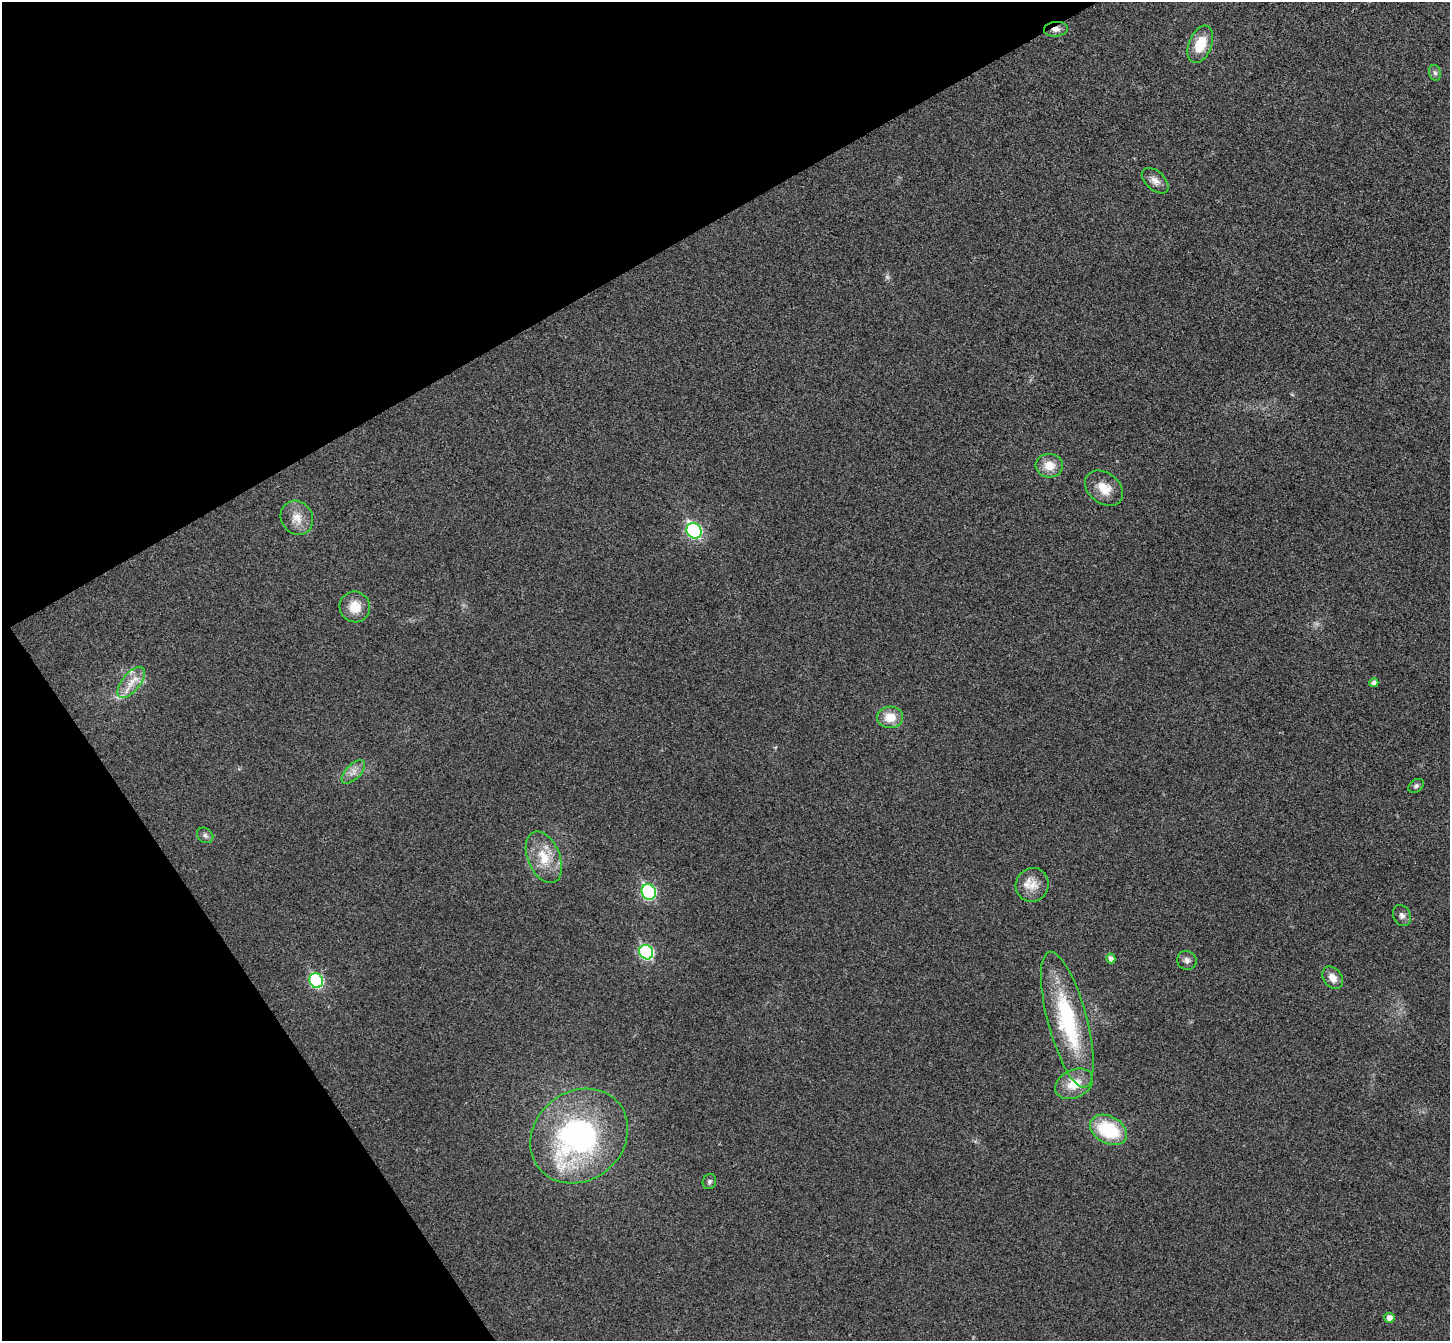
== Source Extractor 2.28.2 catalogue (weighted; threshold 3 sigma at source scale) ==
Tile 5 of 4 x 4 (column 1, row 2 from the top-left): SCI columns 51-1498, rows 2871-4209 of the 5898 x 5875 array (HDU 1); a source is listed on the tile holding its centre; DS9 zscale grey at full resolution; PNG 1452 x 1343 px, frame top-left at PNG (2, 2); each listed source drawn as its Kron ellipse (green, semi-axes under 4 px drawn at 4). Shown black and unused: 27% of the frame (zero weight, under 3 of 4 exposures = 6% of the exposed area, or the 3 px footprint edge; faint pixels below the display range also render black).
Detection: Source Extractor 2.28.2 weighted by HDU 2 'WHT'; one run over the whole footprint, this tile lists its part. Background 0.0533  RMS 0.0066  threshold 0.0295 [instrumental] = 3 sigma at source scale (4.5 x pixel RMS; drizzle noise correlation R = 1.50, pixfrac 1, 0.05/0.05 arcsec/px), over >= 5 px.
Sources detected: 33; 1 too faint to see at this stretch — neither listed nor drawn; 2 inside a brighter listed object's ellipse — not listed separately; the other 30 listed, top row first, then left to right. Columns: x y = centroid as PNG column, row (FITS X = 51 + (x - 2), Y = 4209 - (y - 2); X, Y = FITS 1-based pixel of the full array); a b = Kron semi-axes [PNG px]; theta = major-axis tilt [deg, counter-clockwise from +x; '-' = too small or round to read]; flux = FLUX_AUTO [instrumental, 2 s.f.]
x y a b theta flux
1056 29 12 7 5 3.6
1200 44 19 11 69 17
1435 73 8 6 -73 1.7
1155 181 16 9 -42 4.7
1049 466 13 12 - 9.8
1104 488 21 15 -37 11
297 518 18 15 -56 9.6
694 531 8 7 - 100
355 607 15 15 - 11
131 682 19 9 50 8.6
1374 683 4 4 - 2.8
890 717 13 10 2 11
353 772 15 7 45 4.8
1416 786 8 6 37 1.8
205 835 9 7 -39 2
544 857 27 16 -68 18
1032 885 17 16 - 9.4
649 892 8 7 - 78
1402 916 11 8 -63 3.1
646 952 7 6 - 75
1111 958 5 4 - 3.3
1187 960 10 9 - 2.8
1333 978 12 9 -53 5.8
316 981 7 6 - 69
1067 1020 70 19 -75 71
1074 1084 20 14 26 15
1109 1130 20 13 -28 39
579 1136 51 44 39 160
709 1181 8 6 67 1.7
1389 1318 5 5 - 4.4
Overlapping masked pixels (flux is a lower limit): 1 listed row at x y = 1056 29